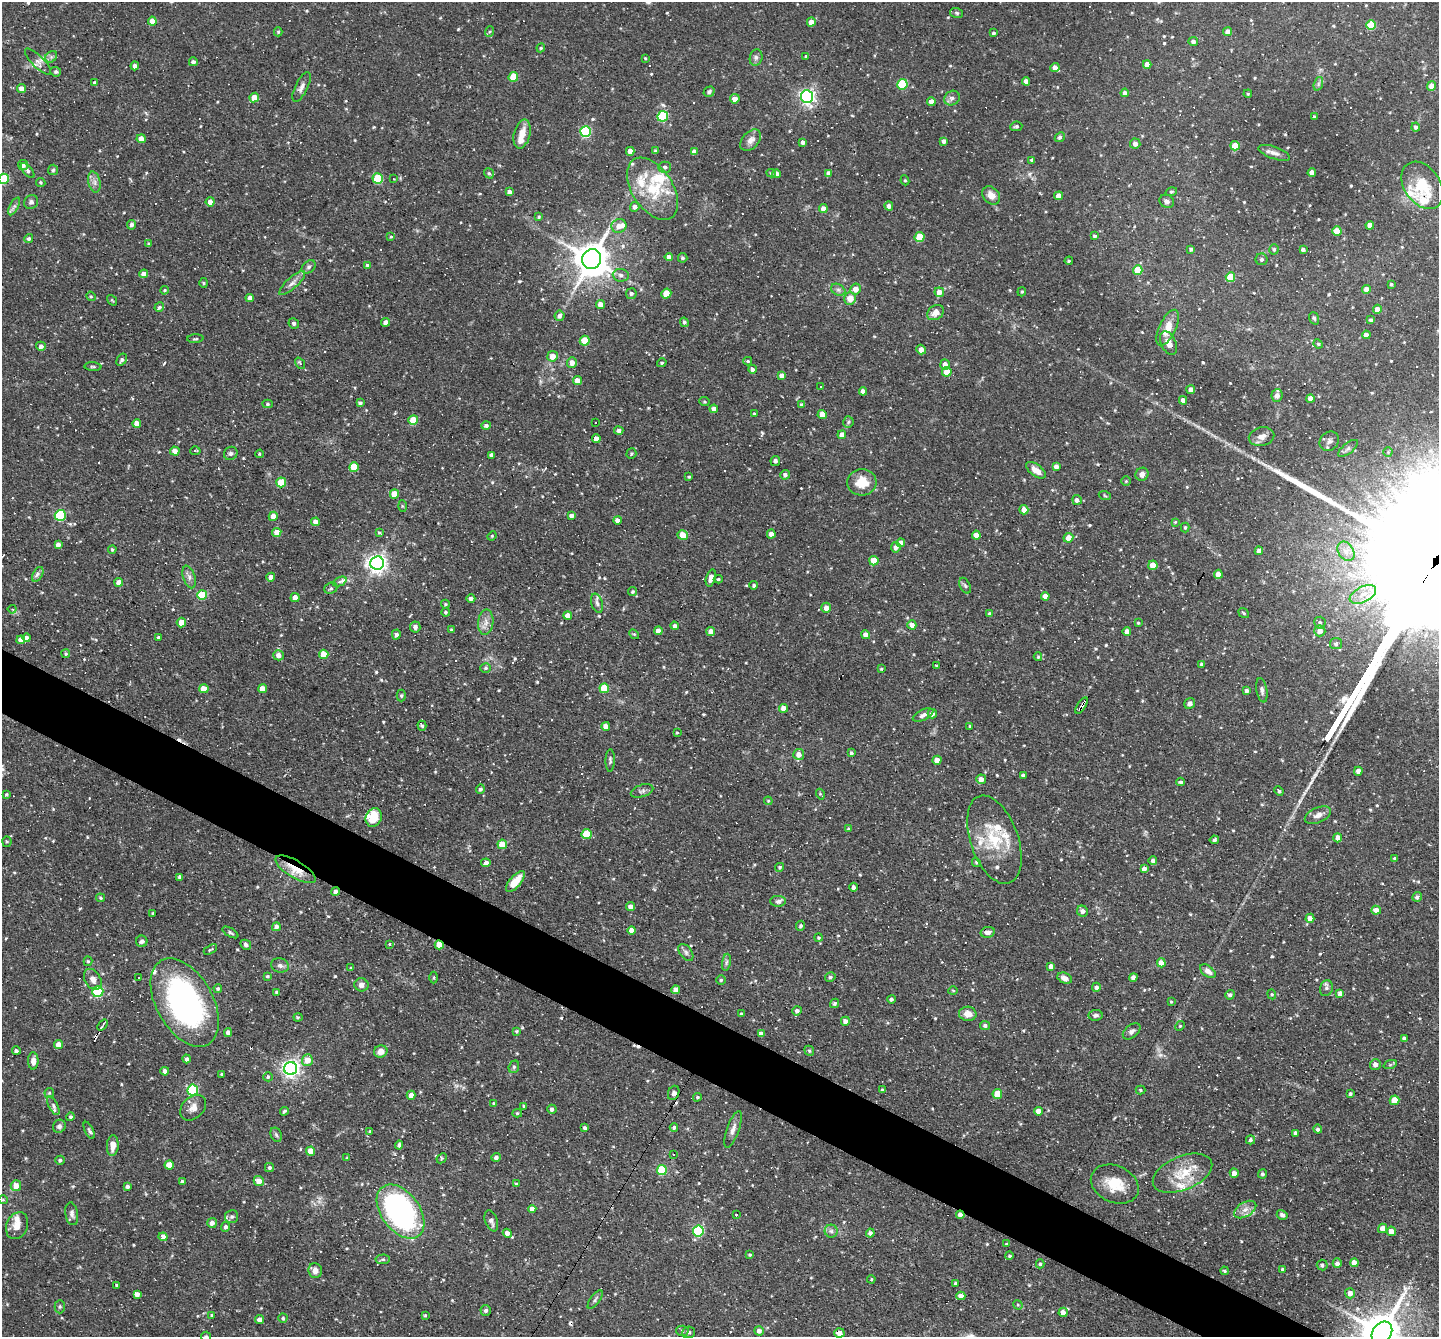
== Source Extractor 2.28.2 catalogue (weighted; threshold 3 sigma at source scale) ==
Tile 6 of 4 x 4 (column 2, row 2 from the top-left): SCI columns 1439-2875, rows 2949-4283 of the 5750 x 5760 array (HDU 1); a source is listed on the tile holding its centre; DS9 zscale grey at full resolution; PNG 1441 x 1339 px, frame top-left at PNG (2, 2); each listed source drawn as its Kron ellipse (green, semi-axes under 4 px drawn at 4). Shown black and unused: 4% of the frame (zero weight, under 3 of 4 exposures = <1% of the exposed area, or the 3 px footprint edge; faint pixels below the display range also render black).
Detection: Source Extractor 2.28.2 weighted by HDU 2 'WHT'; one run over the whole footprint, this tile lists its part. Background 0.0762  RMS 0.0046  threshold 0.0208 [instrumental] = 3 sigma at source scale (4.5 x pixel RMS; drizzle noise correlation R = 1.50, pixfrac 1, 0.05/0.05 arcsec/px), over >= 5 px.
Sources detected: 678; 52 cosmic-ray / hot-pixel residue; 1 long thin detection or spike segment (spike, bleed or trail) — neither listed nor drawn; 23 inside a brighter listed object's ellipse — not listed separately; of the other 602, all 500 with FLUX_AUTO >= 0.492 (the completeness limit of this list) listed and drawn (102 fainter detections not listed), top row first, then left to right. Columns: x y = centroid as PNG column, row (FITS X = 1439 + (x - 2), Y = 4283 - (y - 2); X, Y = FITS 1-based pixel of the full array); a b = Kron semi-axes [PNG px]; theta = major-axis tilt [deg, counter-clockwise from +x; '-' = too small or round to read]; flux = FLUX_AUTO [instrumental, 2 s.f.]
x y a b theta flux
957 13 6 5 - 0.87
152 21 4 4 - 4.4
811 22 4 4 - 4
1371 25 5 5 - 18
278 32 4 4 - 0.67
489 32 5 3 - 0.58
1228 32 4 4 - 2.6
994 33 4 3 - 0.74
1193 42 5 5 - 1.7
541 48 4 4 - 0.58
51 57 7 5 46 1.1
806 57 3 3 - 0.69
645 58 4 3 - 0.51
756 58 8 6 75 1.4
38 61 17 6 -45 2.4
193 62 4 4 - 1.5
1147 64 4 4 - 3.2
135 66 4 4 - 1.8
1055 67 4 4 - 2.7
56 72 5 4 - 0.91
513 77 5 5 - 13
1026 81 4 4 - 2.7
95 83 4 3 - 1.1
902 84 5 5 - 25
1318 84 7 4 72 1.1
1432 86 4 4 - 5.8
302 87 16 6 64 2.5
21 88 4 4 - 2.5
709 92 6 5 - 1.1
1125 93 4 4 - 2.2
1248 94 4 4 - 0.53
254 97 5 4 - 6
807 97 6 6 - 140
952 98 8 7 - 1.7
735 99 5 4 - 3.5
931 102 4 4 - 3.5
663 116 5 5 - 28
1314 117 3 3 - 0.64
1016 126 6 4 7 0.89
1416 127 4 4 - 1.1
585 131 5 5 - 43
522 134 15 8 76 5.4
1060 137 5 4 - 1
141 139 4 4 - 3.8
751 140 12 8 47 3.1
944 141 4 4 - 1.8
803 142 4 4 - 1.6
1135 144 5 5 - 2.2
1235 146 5 4 - 8.8
630 151 4 4 - 3.1
655 151 4 3 - 0.53
694 152 4 4 - 2.3
1274 153 16 6 -19 2.3
1032 160 4 3 - 1
23 165 5 5 - 2.2
665 167 6 5 - 1.3
28 170 9 4 -49 1.1
53 170 5 5 - 0.7
1312 172 4 4 - 3.3
489 173 5 4 - 0.82
771 173 4 3 - 0.61
829 173 4 4 - 2.3
776 174 4 4 - 2.5
378 178 5 5 - 27
4 179 5 5 - 24
393 179 3 2 - 1
905 180 5 4 - 0.63
41 182 5 4 - 0.58
94 182 10 6 -77 2.1
1422 185 26 18 -55 17
652 189 35 20 -57 20
509 192 4 4 - 1.8
1171 192 6 4 17 0.68
991 195 10 7 -46 3.9
1059 196 4 4 - 3.2
1167 201 7 6 - 1.4
31 202 7 6 - 1.3
210 202 4 4 - 3.1
14 206 10 4 63 1.2
889 206 4 4 - 2.1
635 207 5 4 - 2.2
823 209 4 4 - 3.1
539 217 4 3 - 0.52
132 225 5 4 - 1.5
1370 225 4 4 - 4.3
619 226 7 6 - 3.8
1337 231 4 4 - 8
1094 236 3 3 - 0.8
391 237 4 3 - 0.51
920 237 5 5 - 13
29 239 5 4 - 1
149 244 4 3 - 1.1
1191 249 4 3 - 1
1274 249 5 5 - 0.78
1303 249 4 3 - 1.1
669 257 4 4 - 2.3
683 258 5 4 - 0.85
592 259 10 9 - 1100
1262 259 6 6 - 1.1
1069 261 4 3 - 0.54
367 265 4 4 - 0.77
309 267 8 5 40 1.3
1138 270 5 4 - 10
144 274 4 4 - 3
621 275 8 6 -5 1.6
1230 277 5 4 - 13
204 283 5 3 - 0.53
292 283 17 5 42 2.5
1391 284 3 3 - 0.64
856 289 5 5 - 3.9
164 290 4 3 - 0.57
838 290 7 5 -29 1.2
1366 290 4 4 - 3.8
939 292 5 5 - 3.7
1022 292 5 4 - 0.56
631 294 5 5 - 1.2
666 294 5 4 - 9.3
91 296 5 4 - 0.57
250 298 4 4 - 2.9
850 298 6 6 - 5.8
112 300 6 4 -54 0.5
600 305 4 4 - 3.4
159 307 5 4 - 1.2
1377 309 4 4 - 3
936 313 9 7 35 3.5
559 316 5 5 - 1.6
1314 318 6 4 -71 0.75
1371 320 4 4 - 0.91
386 322 4 4 - 2.5
684 322 5 4 - 0.94
294 323 5 5 - 1.2
1168 328 19 8 65 8.1
1366 335 4 4 - 2.5
195 339 8 3 4 0.67
585 341 5 5 - 9.1
1168 343 12 7 -65 3.9
1318 344 5 4 - 0.57
41 346 5 4 - 1.7
921 350 5 4 - 2.4
552 356 5 5 - 3.7
122 360 6 4 57 1.1
748 361 4 3 - 0.65
300 363 6 4 -56 0.75
572 363 5 5 - 3.4
662 363 5 4 - 0.7
945 365 5 4 - 2.6
93 367 8 3 -4 0.71
752 369 4 4 - 1.3
947 372 5 4 - 8.5
782 375 4 4 - 3
578 381 4 4 - 4.4
821 386 3 3 - 1.3
1191 390 4 4 - 2.7
863 391 4 4 - 2.5
1277 396 6 5 - 1.7
1310 398 4 4 - 2.8
1183 400 4 4 - 2.5
704 402 5 4 - 0.63
360 403 4 3 - 1.1
268 404 5 4 - 0.73
801 405 4 4 - 0.9
714 409 4 4 - 2.6
754 414 3 3 - 0.71
822 414 4 4 - 4.4
413 420 5 4 - 10
596 422 3 3 - 2.6
848 422 6 5 - 0.79
137 423 4 4 - 3.7
486 425 5 4 - 1.1
619 431 4 4 - 1.5
842 435 4 4 - 3.3
1262 437 13 9 13 3
596 438 4 4 - 2.7
1329 441 10 9 - 2.2
1348 448 12 5 39 1.5
175 451 5 4 - 2.8
195 451 5 3 - 0.64
1388 452 4 4 - 0.51
231 453 7 6 - 1.2
631 453 5 5 - 0.66
259 454 4 3 - 0.6
491 455 4 4 - 1.6
775 461 5 5 - 1.6
354 467 5 5 - 11
1056 467 4 4 - 2.7
1036 470 11 5 -36 3.9
1142 474 7 6 - 2.3
785 475 5 4 - 1.4
689 477 3 3 - 0.55
1126 481 4 4 - 0.49
281 482 5 5 - 13
862 482 14 13 - 8.4
394 494 5 4 - 6.6
1105 496 6 3 -20 0.55
1077 500 5 4 - 1.9
402 506 6 4 -88 0.58
1024 510 4 4 - 3.3
60 515 5 5 - 39
273 516 4 4 - 3.4
572 516 4 4 - 2.5
617 520 4 4 - 2
315 522 4 4 - 2.9
1175 522 4 3 - 0.5
1185 527 5 4 - 0.76
277 532 4 4 - 4.5
379 533 4 3 - 0.59
771 534 4 4 - 3
683 535 5 5 - 7.5
976 535 4 4 - 3.9
492 536 4 4 - 0.5
1068 538 5 5 - 3.8
901 543 4 4 - 3.2
58 545 4 4 - 2.1
896 547 5 5 - 2.1
112 549 4 3 - 0.65
1259 551 4 4 - 2.5
1346 551 10 7 -56 3
874 561 5 4 - 7.4
377 563 7 6 - 240
1153 565 5 4 - 6.3
38 574 8 4 61 1.3
1218 574 4 4 - 4.1
189 577 11 6 -73 1.9
271 577 4 4 - 2.5
711 578 9 4 74 3.2
718 579 4 4 - 0.68
119 582 4 4 - 3.3
340 582 7 3 24 3.8
754 585 4 4 - 0.9
965 586 8 5 -62 1
331 588 7 5 23 0.91
633 591 4 4 - 0.71
1363 594 14 7 28 4.9
202 595 5 4 - 21
1045 596 4 4 - 2.7
295 598 4 4 - 3.6
471 598 4 4 - 1.5
597 603 10 5 -74 1.6
445 604 4 4 - 0.5
826 608 5 4 - 2.9
12 609 4 4 - 0.55
446 612 4 4 - 0.78
1244 613 6 4 -37 0.65
989 614 4 3 - 0.78
568 615 4 4 - 3.4
181 622 5 4 - 6.4
486 622 12 7 83 3.1
1138 623 4 3 - 0.57
1320 623 6 5 - 1.1
912 625 4 4 - 3.2
675 626 4 4 - 1.2
415 627 5 5 - 1.6
451 630 3 3 - 0.53
658 631 4 4 - 2.9
711 631 4 4 - 3.3
1127 631 4 4 - 3
1320 631 5 5 - 3.1
396 634 5 4 - 1.4
634 634 5 4 - 0.63
865 635 4 4 - 3.1
27 637 4 4 - 1.6
158 637 3 3 - 0.67
21 640 4 4 - 3.2
1336 644 6 5 - 1.4
66 654 4 4 - 0.69
324 654 5 4 - 6.8
279 655 5 5 - 2.9
1038 657 4 3 - 0.51
1201 664 3 3 - 0.83
937 666 3 3 - 0.64
486 668 5 4 - 0.84
881 669 3 3 - 0.52
604 688 5 4 - 16
204 689 5 4 - 5.6
263 689 4 4 - 4.9
1262 690 12 5 -79 1.7
1247 691 4 4 - 1.7
401 696 6 4 90 0.64
1190 703 6 5 - 1.9
1081 706 9 3 59 3.6
783 708 4 4 - 3.2
932 714 5 4 - 2.9
923 715 11 5 25 1.9
422 726 5 4 - 0.83
606 726 4 4 - 3.1
970 726 3 3 - 0.62
677 733 4 3 - 0.51
851 753 3 3 - 0.98
799 754 5 5 - 3.5
610 760 11 4 88 1
937 760 4 4 - 4.7
1358 771 4 4 - 3
1023 775 4 3 - 0.89
981 779 5 4 - 3.2
1181 782 4 3 - 0.76
480 789 5 4 - 1
642 791 11 6 18 1.4
1279 791 5 3 - 0.81
6 794 4 4 - 0.6
820 794 5 3 - 0.58
768 801 4 3 - 0.5
1318 815 14 7 23 2.7
374 817 9 7 67 12
849 829 3 3 - 0.86
587 834 5 5 - 19
1338 838 5 4 - 2.7
994 840 46 24 -71 22
1214 840 4 4 - 1
7 842 5 4 - 0.62
502 844 5 5 - 11
1395 859 4 3 - 1.1
1153 861 4 4 - 1.3
976 862 5 4 - 0.64
486 863 5 4 - 2.5
780 867 4 4 - 0.72
295 869 23 8 -31 11
1144 869 4 4 - 2.2
180 877 4 4 - 1.5
515 882 13 5 49 7.4
854 887 4 4 - 1.5
336 892 4 4 - 1.8
1417 897 5 4 - 1.2
100 898 4 4 - 0.63
778 901 8 5 -1 1.4
631 907 4 4 - 3.4
1376 910 5 4 - 3.1
1082 911 5 5 - 1.9
153 913 4 3 - 0.54
1310 918 4 4 - 3.2
800 926 5 4 - 0.91
276 927 4 4 - 1.8
632 930 4 4 - 5
230 932 9 4 -30 0.85
988 932 7 5 12 2.1
818 938 4 4 - 0.59
142 941 5 5 - 1.3
390 944 3 3 - 0.58
246 945 5 5 - 1.1
439 945 4 4 - 7.5
210 949 7 3 31 0.52
686 952 10 5 -53 1.4
88 961 5 4 - 0.65
726 962 8 4 81 1
1161 963 4 4 - 4.6
280 965 9 7 -13 1.5
1051 966 4 4 - 2.3
351 968 4 4 - 0.56
1208 971 9 5 -38 2.2
267 976 4 3 - 0.62
433 977 6 3 89 0.55
830 977 5 4 - 0.95
1133 977 4 4 - 2
138 978 3 3 - 1.2
1065 978 7 5 -22 2.1
93 979 11 8 -59 3
721 980 4 4 - 0.67
361 985 7 6 - 2.2
1096 987 4 4 - 1.6
1326 988 8 6 70 1.4
218 989 4 4 - 0.86
676 990 4 4 - 4
953 991 4 4 - 0.54
98 992 5 5 - 33
276 992 4 4 - 0.58
1340 993 4 4 - 3.2
1272 994 5 4 - 0.59
1230 995 5 4 - 1
891 999 4 4 - 0.93
185 1002 48 28 -60 110
1171 1002 4 3 - 0.52
835 1003 5 4 - 0.85
797 1011 4 4 - 1.6
741 1014 3 3 - 0.8
968 1014 8 7 - 4.5
1096 1015 7 5 6 1.3
298 1017 4 4 - 0.59
845 1021 4 4 - 3
103 1025 6 2 52 0.6
985 1025 5 4 - 1.2
1180 1026 5 4 - 0.55
517 1031 4 3 - 0.72
1132 1031 10 6 40 1.6
228 1033 4 4 - 1.9
761 1034 4 4 - 2
1404 1038 4 4 - 1.3
58 1044 4 4 - 3.6
16 1051 4 4 - 1.2
381 1051 7 6 - 3.1
809 1051 5 4 - 0.75
187 1059 4 4 - 1.2
307 1060 5 5 - 5.5
33 1061 8 5 -89 2.5
1375 1064 5 5 - 2.6
1390 1065 7 4 19 0.78
514 1067 6 5 - 0.83
291 1069 6 6 - 190
165 1071 4 4 - 1.7
222 1074 3 3 - 0.58
268 1077 4 4 - 0.69
193 1090 5 5 - 44
882 1090 3 3 - 0.95
1140 1090 5 4 - 0.54
49 1093 5 4 - 0.56
674 1093 7 5 68 1.4
997 1094 5 4 - 9.8
1350 1094 3 3 - 0.77
411 1095 4 4 - 4.2
697 1097 4 3 - 0.57
1394 1100 5 4 - 9.1
494 1104 4 3 - 0.69
53 1106 10 4 -62 1.1
524 1106 4 3 - 0.88
193 1108 15 10 45 3.8
552 1109 5 4 - 1.7
284 1111 4 3 - 0.77
1038 1111 4 4 - 3.7
517 1113 5 4 - 0.65
70 1117 4 4 - 0.74
59 1126 7 6 - 1.4
674 1127 4 4 - 1.3
585 1128 4 3 - 1.1
733 1129 19 6 70 2.7
1318 1129 4 4 - 1.2
89 1130 9 4 -65 1.1
370 1131 4 3 - 0.5
1295 1133 4 3 - 1.4
276 1135 7 5 -67 0.95
1250 1140 4 4 - 0.99
399 1145 4 4 - 1.1
113 1146 10 6 87 4
310 1151 4 4 - 7
673 1155 3 3 - 2.7
496 1157 4 4 - 1.6
347 1158 4 4 - 0.6
442 1158 6 4 45 0.72
60 1160 5 4 - 0.88
169 1165 4 4 - 5.7
269 1167 4 4 - 0.91
662 1170 5 5 - 23
1183 1173 31 16 22 15
1234 1173 4 4 - 3
1263 1174 4 4 - 0.97
182 1181 3 3 - 8.7
259 1181 5 5 - 3.9
516 1184 4 4 - 0.51
1115 1184 25 18 -24 12
16 1186 5 5 - 4.6
128 1186 4 3 - 1.3
3 1200 5 4 - 0.53
532 1209 4 4 - 3
1245 1210 12 7 31 3.1
401 1212 30 19 -53 130
72 1214 11 6 -81 1.6
736 1215 3 3 - 3
960 1215 4 4 - 3.3
1282 1215 5 4 - 1.3
232 1217 7 6 - 1.1
491 1221 11 6 -70 1.8
212 1223 5 5 - 2.2
17 1226 14 10 67 4.7
226 1227 5 4 - 1.4
1383 1228 5 4 - 4
698 1231 5 5 - 45
831 1231 6 6 - 1.4
1391 1231 5 4 - 3.7
507 1233 5 4 - 1.8
870 1233 4 4 - 1.4
163 1237 4 4 - 3.9
1006 1244 4 3 - 0.55
750 1255 3 3 - 0.62
1009 1256 4 4 - 0.8
383 1259 7 5 4 0.95
1337 1263 5 4 - 1.8
1354 1263 4 4 - 3.9
1040 1264 4 4 - 0.78
1322 1265 5 5 - 1.1
1282 1269 4 3 - 0.74
315 1270 7 6 - 2.6
1224 1271 4 3 - 0.69
871 1279 4 3 - 0.51
955 1283 3 3 - 0.75
117 1285 3 3 - 0.66
1350 1293 5 5 - 3.2
137 1294 4 4 - 2.5
961 1296 4 4 - 3
595 1299 11 4 54 1.1
1018 1305 5 4 - 0.56
60 1307 7 5 88 0.73
486 1310 5 5 - 1.4
1063 1312 4 4 - 2.6
212 1315 4 3 - 0.68
425 1315 3 3 - 0.5
283 1318 4 4 - 0.74
259 1319 4 4 - 2.8
682 1331 6 5 - 0.95
759 1331 4 4 - 2.3
689 1332 6 6 - 1
1382 1332 11 9 51 1600
839 1333 5 4 - 2.9
206 1336 5 4 - 0.62
Overlapping masked pixels (flux is a lower limit): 6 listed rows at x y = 1081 706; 295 869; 336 892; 439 945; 960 1215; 1382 1332
Isophote crosses this tile's border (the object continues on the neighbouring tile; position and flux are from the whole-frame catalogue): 3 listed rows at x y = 4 179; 1382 1332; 206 1336